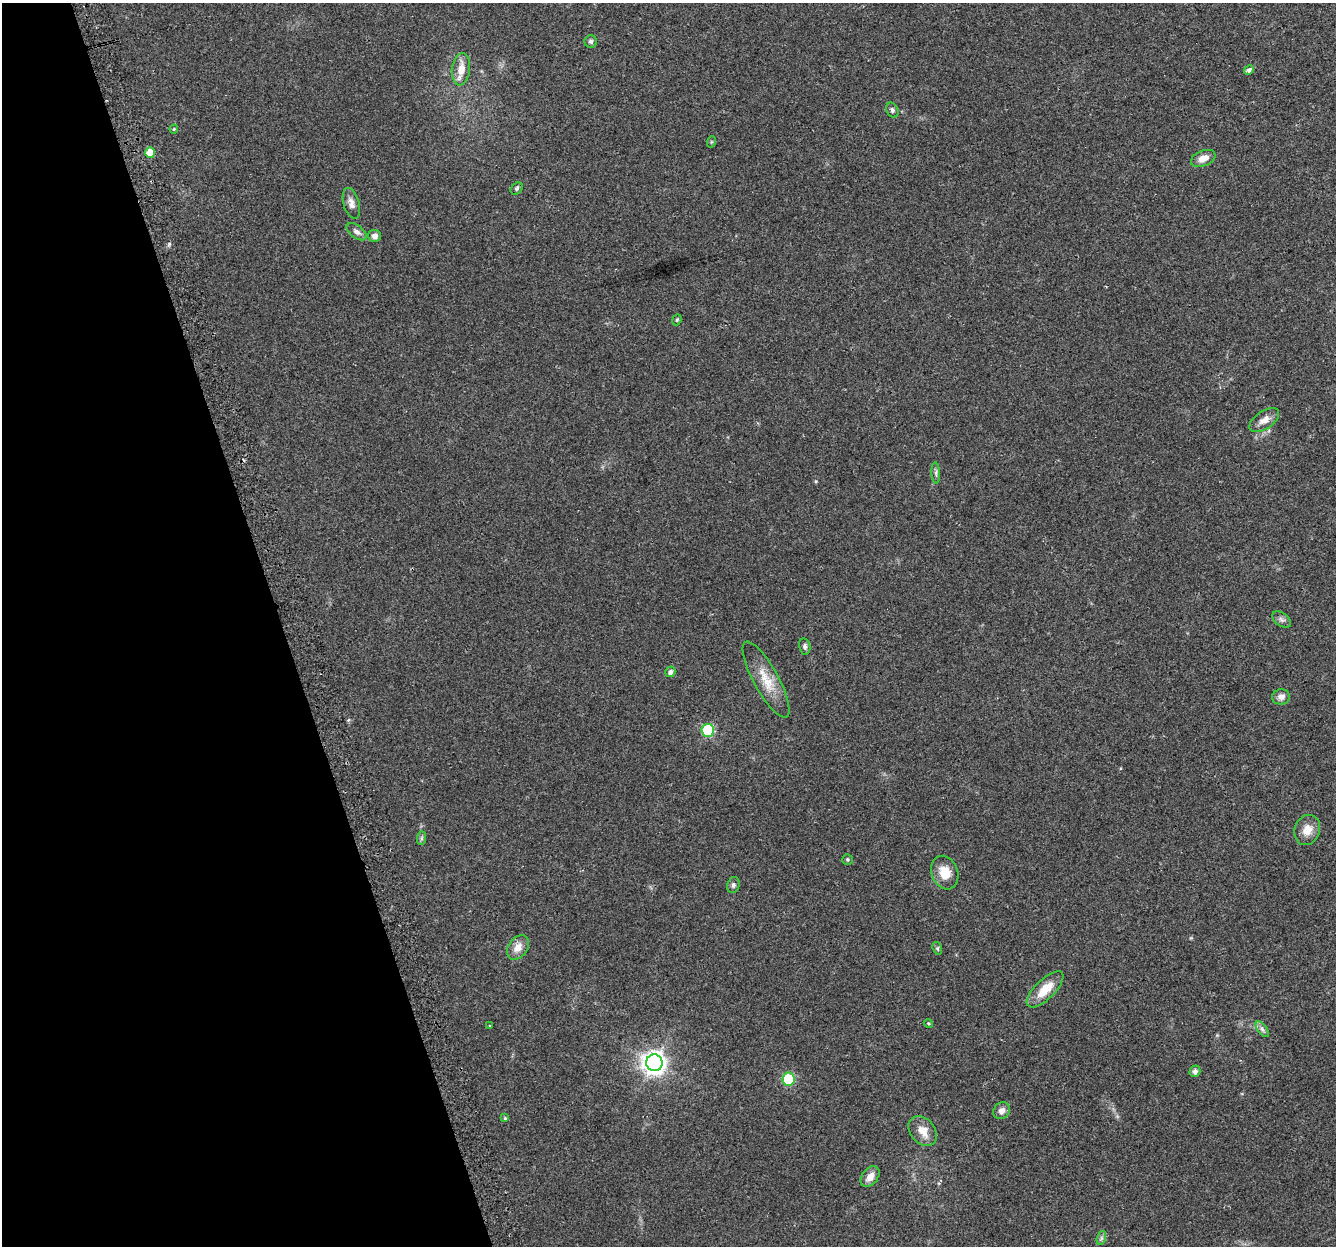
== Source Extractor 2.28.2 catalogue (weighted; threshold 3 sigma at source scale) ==
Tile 5 of 4 x 4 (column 1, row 2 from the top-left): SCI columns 31-1364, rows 2560-3803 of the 5397 x 5168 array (HDU 1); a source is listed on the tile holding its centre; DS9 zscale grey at full resolution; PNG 1338 x 1248 px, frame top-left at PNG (2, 3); each listed source drawn as its Kron ellipse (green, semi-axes under 4 px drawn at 4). Shown black and unused: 21% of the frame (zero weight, under 2 of 3 exposures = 2% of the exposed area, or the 3 px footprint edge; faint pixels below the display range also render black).
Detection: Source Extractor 2.28.2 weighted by HDU 2 'WHT'; one run over the whole footprint, this tile lists its part. Background 0.0744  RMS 0.0084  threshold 0.0379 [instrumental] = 3 sigma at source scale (4.5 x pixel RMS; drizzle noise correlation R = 1.50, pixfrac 1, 0.0396/0.0396 arcsec/px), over >= 5 px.
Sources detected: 41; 1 cosmic-ray / hot-pixel residue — neither listed nor drawn; the other 40 listed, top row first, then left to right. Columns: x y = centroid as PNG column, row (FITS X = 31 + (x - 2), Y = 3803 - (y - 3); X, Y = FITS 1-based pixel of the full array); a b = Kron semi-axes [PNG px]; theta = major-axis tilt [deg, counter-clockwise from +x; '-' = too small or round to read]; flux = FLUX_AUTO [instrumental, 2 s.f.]
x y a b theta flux
591 42 6 6 - 1.7
461 69 16 9 83 10
1249 70 5 4 - 2.7
892 110 8 5 -62 2
174 129 4 4 - 0.78
711 142 6 3 71 0.87
150 153 5 5 - 14
1203 158 13 7 22 7.4
517 189 7 5 41 1.5
351 203 16 8 -73 5
357 232 11 6 -36 3.3
375 236 6 6 - 3.9
677 320 6 4 68 1.2
1264 420 17 9 35 6.7
936 473 10 4 -86 1.9
1282 620 10 6 -35 2.5
805 646 8 5 -78 2.1
670 672 5 5 - 2.7
766 680 43 12 -61 19
1281 697 9 7 10 4
708 730 6 6 - 62
1307 830 15 12 69 9
421 838 7 4 89 1.5
847 859 5 5 - 1.2
945 873 17 13 -70 14
733 885 8 6 73 2
518 947 13 9 55 7.5
937 948 6 4 -73 1.1
1045 989 24 10 44 16
928 1023 5 3 - 0.88
490 1026 4 2 - 0.74
1262 1029 9 4 -55 2.4
654 1063 8 8 - 610
1195 1071 6 5 - 3.1
788 1079 6 6 - 50
1002 1111 9 7 48 4.8
505 1118 4 3 - 1.2
923 1131 17 12 -50 10
870 1177 12 8 53 6
1101 1238 7 4 72 1.8
Unlisted compact peaks at least as high as the median listed source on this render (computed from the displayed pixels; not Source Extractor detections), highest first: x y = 169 244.